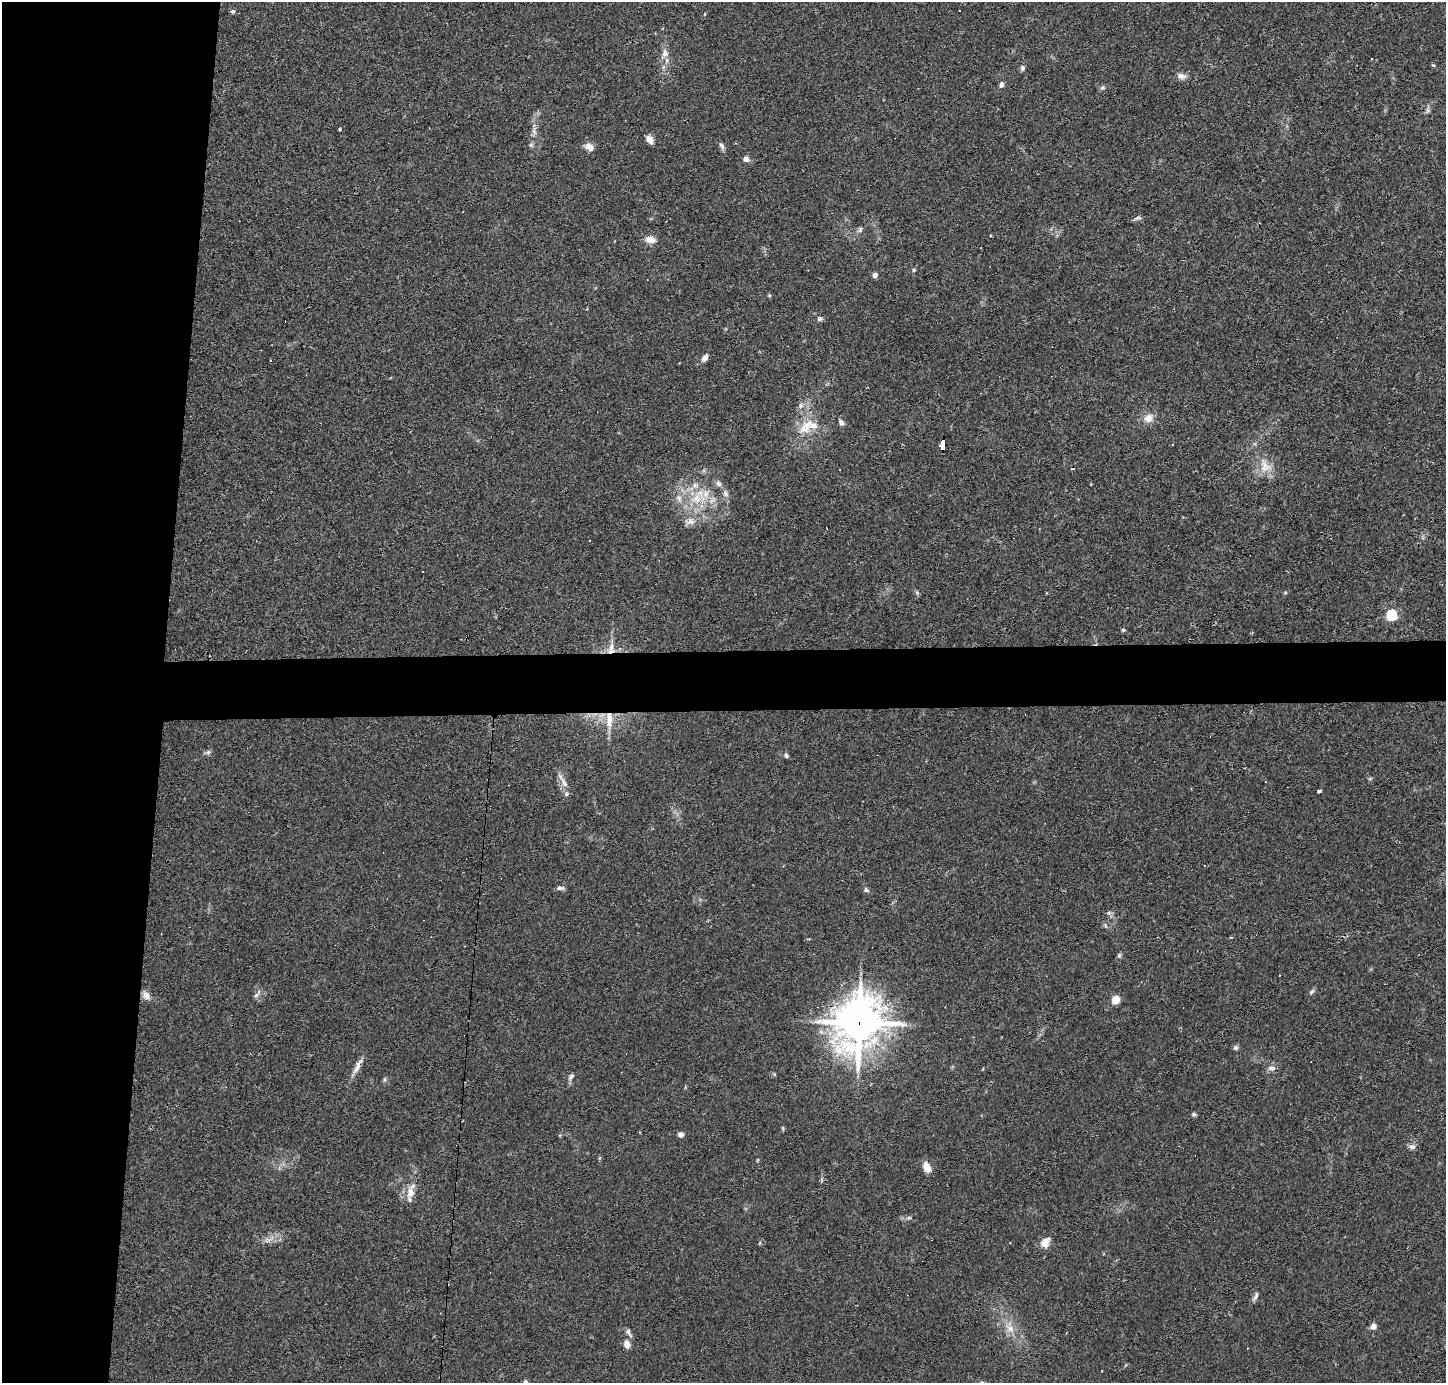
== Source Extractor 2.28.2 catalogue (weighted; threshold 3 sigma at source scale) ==
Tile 4 of 3 x 3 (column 1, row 2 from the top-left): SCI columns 1-1444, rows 1479-2859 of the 4333 x 4358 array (HDU 1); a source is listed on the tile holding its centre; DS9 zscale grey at full resolution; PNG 1448 x 1385 px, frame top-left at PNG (2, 2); no overlay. Shown black and unused: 15% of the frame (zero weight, under 2 of 3 exposures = <1% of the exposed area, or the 3 px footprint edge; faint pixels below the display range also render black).
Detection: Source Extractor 2.28.2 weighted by HDU 2 'WHT'; one run over the whole footprint, this tile lists its part. Background 0.0293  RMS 0.0046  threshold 0.0207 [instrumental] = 3 sigma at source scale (4.5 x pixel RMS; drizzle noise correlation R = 1.50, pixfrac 1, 0.05/0.05 arcsec/px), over >= 5 px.
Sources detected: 101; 1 too faint to see at this stretch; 16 cosmic-ray / hot-pixel residue — not listed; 5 inside a brighter listed object's ellipse — not listed separately; the other 79 listed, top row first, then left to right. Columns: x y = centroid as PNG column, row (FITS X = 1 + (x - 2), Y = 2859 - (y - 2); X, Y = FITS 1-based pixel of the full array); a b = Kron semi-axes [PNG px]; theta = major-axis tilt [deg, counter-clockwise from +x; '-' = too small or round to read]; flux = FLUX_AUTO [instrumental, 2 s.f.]
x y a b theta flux
233 11 6 5 - 0.81
704 14 5 3 - 0.35
665 53 14 9 67 3.5
1433 65 5 4 - 0.53
663 67 6 6 - 1.1
1022 68 7 6 - 1.1
1181 76 13 7 -15 2.3
1001 85 6 4 72 2.1
1102 88 7 6 - 1
1428 109 15 4 85 1.4
340 129 4 3 - 0.66
534 131 11 5 -72 1.8
650 140 9 7 -53 3.2
531 145 6 6 - 0.92
722 146 10 6 -65 1.4
589 147 11 8 -31 3.6
746 159 7 7 - 2.1
1137 218 13 3 20 1
860 230 8 6 68 1.2
650 240 14 9 -8 3.4
914 270 5 4 - 0.6
875 275 5 4 - 2.6
819 319 6 5 - 1.3
705 358 9 6 53 2.6
800 406 8 7 - 1.7
1148 418 14 12 45 4.2
841 422 9 6 -58 1.4
806 427 28 15 49 11
942 446 9 4 86 76
1265 466 25 15 -60 8.5
718 483 9 8 - 1.8
725 493 9 7 -68 1.9
697 499 24 16 3 15
690 521 16 9 8 3.7
917 592 6 5 - 0.81
1285 593 6 4 19 0.51
1391 615 6 5 - 42
1123 630 5 5 - 0.58
610 651 13 9 11 4.6
609 719 27 9 89 7.7
208 752 9 5 19 1.1
786 755 7 5 -59 0.9
1370 779 6 4 2 0.6
564 783 21 7 -63 3.6
1319 791 4 3 - 1.5
1205 866 3 3 - 2.5
560 888 10 5 1 1.3
866 890 8 6 -31 1
1109 913 6 6 - 1.2
1105 925 6 4 -72 0.72
1231 937 4 3 - 0.41
809 939 4 3 - 0.41
464 946 3 2 - 0.47
1119 956 6 5 - 0.9
1312 991 7 4 86 0.92
146 995 12 8 -50 2.9
256 995 8 5 37 1.2
1115 1000 6 5 - 13
859 1022 18 15 66 1500
1235 1048 6 6 - 0.99
357 1066 24 6 62 3.9
1272 1068 12 7 1 2
571 1077 10 5 55 1.4
384 1079 8 4 82 0.81
1194 1114 6 5 - 0.86
680 1134 6 6 - 1.7
1412 1147 10 7 -16 1.7
757 1160 5 3 - 0.4
927 1167 11 7 -63 5.4
410 1193 16 9 86 5.4
909 1218 6 5 - 0.82
269 1239 20 5 18 3.3
760 1243 5 4 - 0.51
1045 1243 12 9 52 4.7
1255 1296 15 5 64 1.6
1373 1326 8 6 35 2.2
1010 1328 15 10 -51 5.4
628 1332 14 6 -61 1.6
627 1344 8 6 -80 3.8
Overlapping masked pixels (flux is a lower limit): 4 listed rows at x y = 942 446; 610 651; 609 719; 859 1022